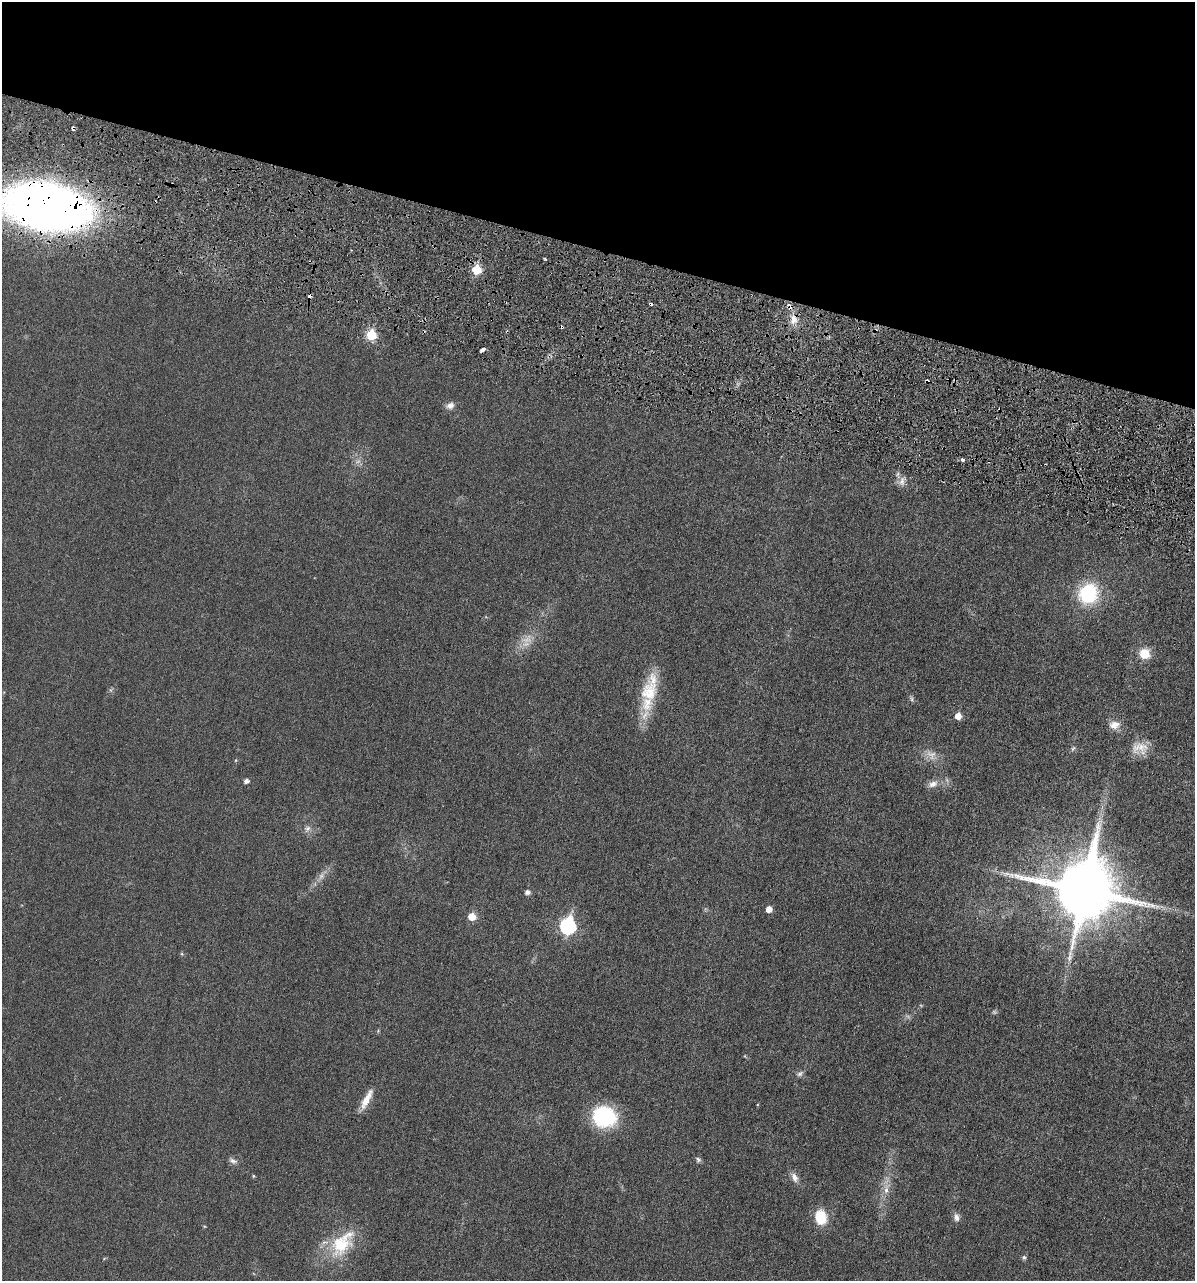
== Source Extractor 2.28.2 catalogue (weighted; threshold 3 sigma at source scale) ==
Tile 2 of 4 x 4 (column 2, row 1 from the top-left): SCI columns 1333-2525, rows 3887-5165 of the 5153 x 5187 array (HDU 1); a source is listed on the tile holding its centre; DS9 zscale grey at full resolution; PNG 1197 x 1283 px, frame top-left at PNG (2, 2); no overlay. Shown black and unused: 20% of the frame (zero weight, under 3 of 6 exposures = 1% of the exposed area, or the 3 px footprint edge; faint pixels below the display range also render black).
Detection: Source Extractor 2.28.2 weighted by HDU 2 'WHT'; one run over the whole footprint, this tile lists its part. Background 0.0305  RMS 0.0046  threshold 0.0186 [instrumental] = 3 sigma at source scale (4.09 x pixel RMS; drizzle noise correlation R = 1.36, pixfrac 0.8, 0.05/0.05 arcsec/px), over >= 5 px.
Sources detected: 51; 4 too faint to see at this stretch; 2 cosmic-ray / hot-pixel residue — not listed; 3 inside a brighter listed object's ellipse — not listed separately; the other 42 listed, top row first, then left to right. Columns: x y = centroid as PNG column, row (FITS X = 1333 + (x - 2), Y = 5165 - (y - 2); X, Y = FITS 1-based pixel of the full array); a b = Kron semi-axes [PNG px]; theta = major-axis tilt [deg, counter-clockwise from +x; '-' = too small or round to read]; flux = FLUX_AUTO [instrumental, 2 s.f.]
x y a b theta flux
73 128 5 3 - 0.99
46 207 62 33 -10 400
545 259 4 2 - 0.43
476 270 6 6 - 13
650 304 4 3 - 1.3
794 319 14 10 89 4.1
371 335 6 6 - 19
482 350 5 3 - 2.5
450 405 11 8 19 2.2
962 460 4 3 - 1.2
902 481 10 7 71 2.2
1088 594 21 19 58 27
1144 654 10 9 - 7.8
649 691 35 24 72 15
912 699 9 4 -79 0.78
958 716 5 5 - 4.2
1114 725 15 11 5 3.4
1073 748 8 4 62 0.74
1140 748 22 16 0 6.1
931 755 16 12 -43 4.1
236 760 5 3 - 0.36
246 781 5 4 - 1.7
933 784 14 9 22 2.6
307 828 10 8 27 1.7
321 876 11 7 62 2
1084 890 19 18 - 3400
527 892 5 5 - 1.7
769 909 5 5 - 3.7
472 917 6 6 - 7.4
568 926 8 7 - 75
800 1074 8 7 - 1.2
366 1100 27 7 62 5.8
604 1117 27 23 -14 27
698 1159 7 6 - 0.97
233 1161 10 7 -26 1.4
253 1176 4 3 - 0.44
794 1177 13 7 -62 2.5
886 1189 18 6 77 3.7
821 1217 15 11 -78 11
956 1217 10 7 -77 2
342 1243 44 24 50 21
1024 1257 6 5 - 0.87
Overlapping masked pixels (flux is a lower limit): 4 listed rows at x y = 73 128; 46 207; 650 304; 794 319
Isophote crosses this tile's border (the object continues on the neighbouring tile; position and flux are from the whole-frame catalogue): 1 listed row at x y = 46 207